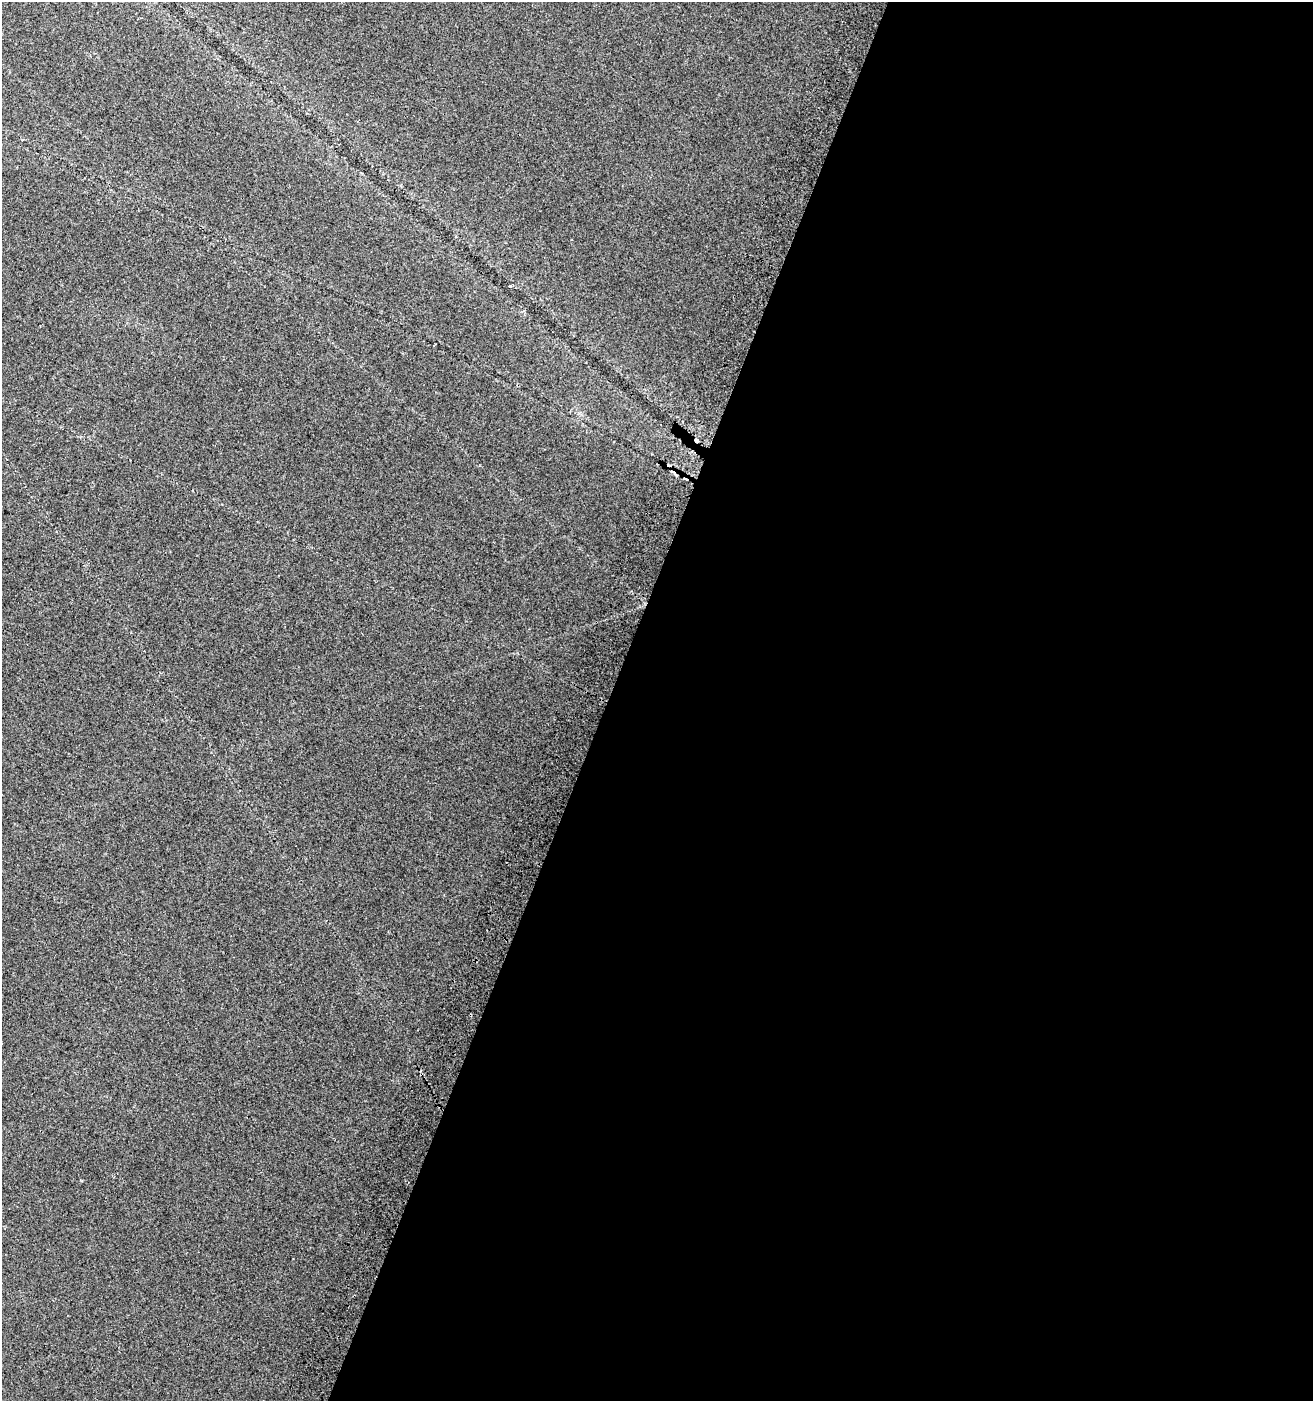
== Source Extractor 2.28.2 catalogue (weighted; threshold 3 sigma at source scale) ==
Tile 12 of 4 x 4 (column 4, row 3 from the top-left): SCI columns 4247-5557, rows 1417-2815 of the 5803 x 5637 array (HDU 1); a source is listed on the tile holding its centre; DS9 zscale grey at full resolution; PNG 1315 x 1403 px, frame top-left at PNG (2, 2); no overlay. Shown black and unused: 54% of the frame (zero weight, under 2 of 3 exposures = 3% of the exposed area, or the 3 px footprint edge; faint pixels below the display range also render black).
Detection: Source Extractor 2.28.2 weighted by HDU 2 'WHT'; one run over the whole footprint, this tile lists its part. Background 0.0584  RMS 0.012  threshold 0.056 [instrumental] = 3 sigma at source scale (4.5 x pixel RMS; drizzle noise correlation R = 1.50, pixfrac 1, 0.0396/0.0396 arcsec/px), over >= 5 px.
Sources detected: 3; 1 cosmic-ray / hot-pixel residue — not listed; the other 2 listed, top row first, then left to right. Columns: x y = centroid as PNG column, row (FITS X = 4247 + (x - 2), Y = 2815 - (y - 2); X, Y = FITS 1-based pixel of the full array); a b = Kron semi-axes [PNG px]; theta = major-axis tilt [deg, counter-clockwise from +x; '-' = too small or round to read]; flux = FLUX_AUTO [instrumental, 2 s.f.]
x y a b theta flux
510 286 4 3 - 1.5
697 440 6 4 -46 3
Overlapping masked pixels (flux is a lower limit): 1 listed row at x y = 697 440